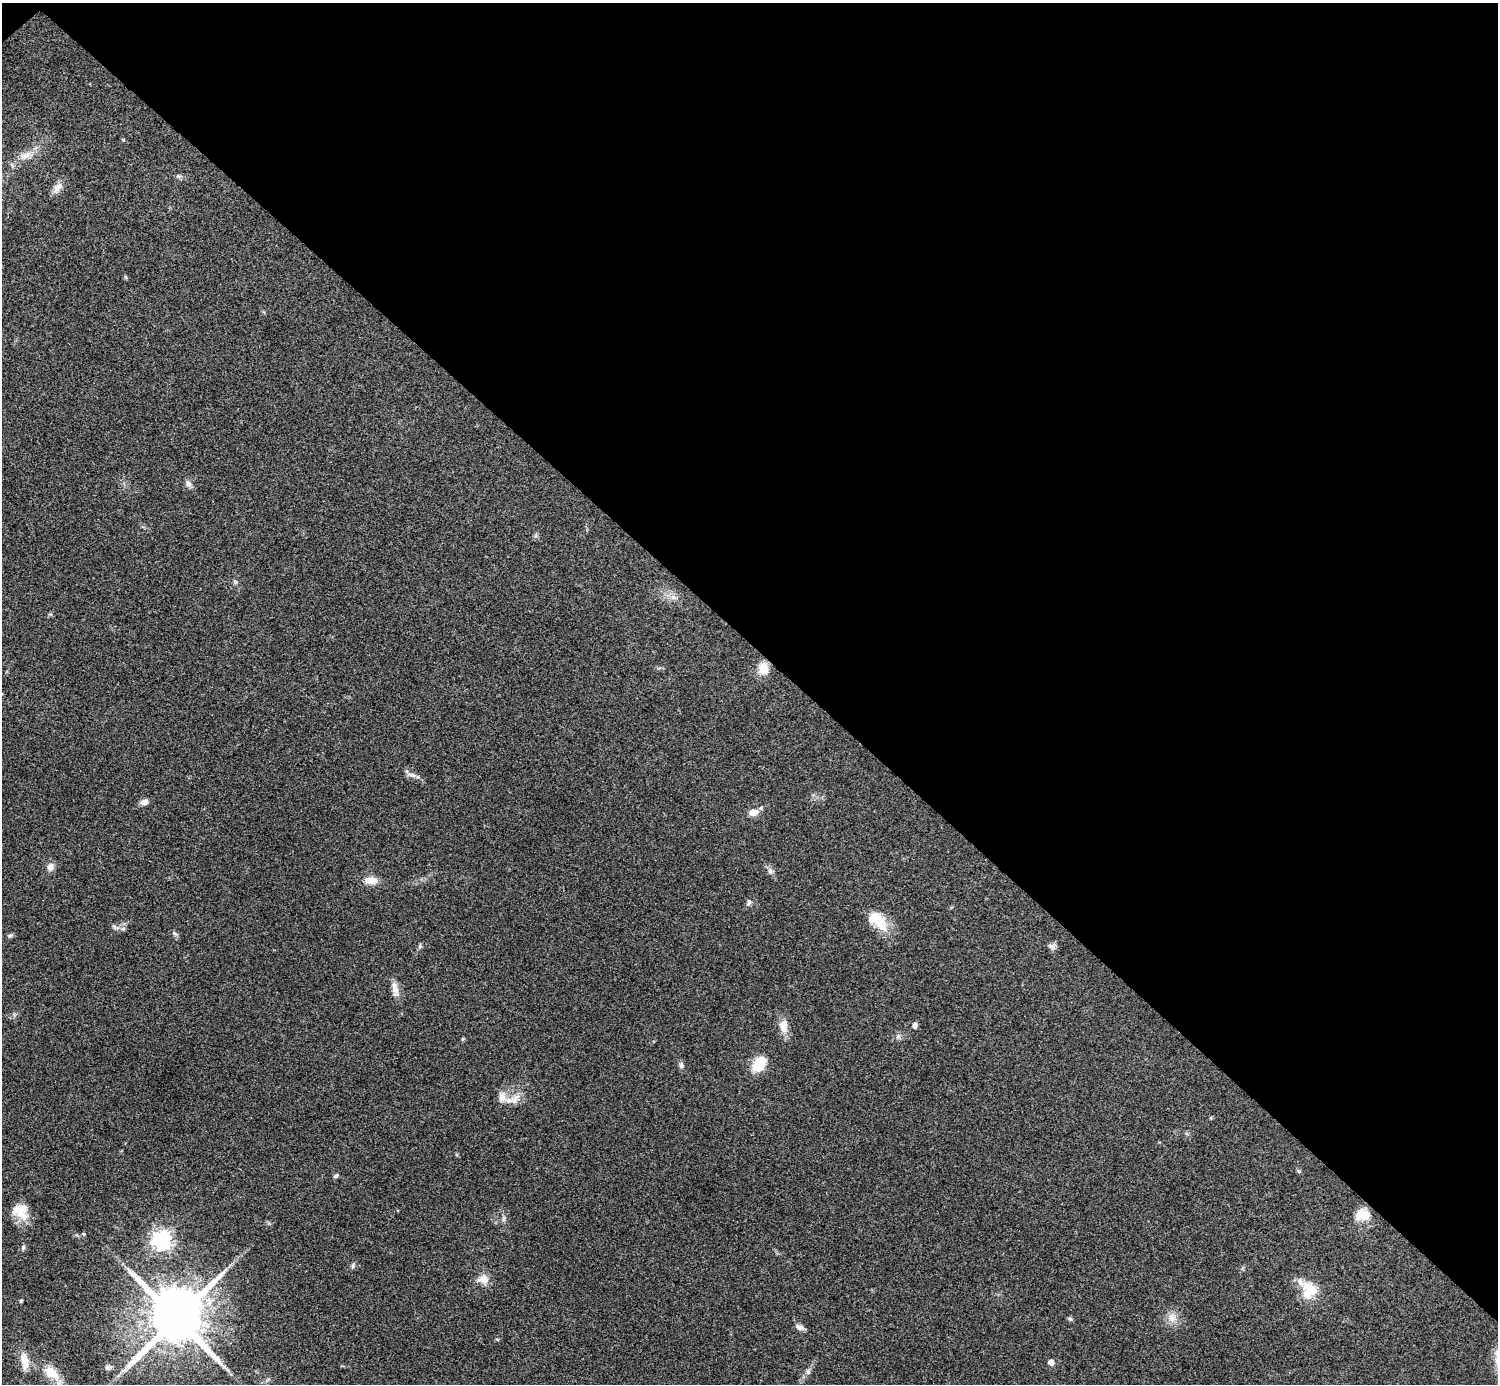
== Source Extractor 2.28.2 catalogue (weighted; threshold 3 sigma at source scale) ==
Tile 3 of 4 x 4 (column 3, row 1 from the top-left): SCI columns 2993-4488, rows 4305-5686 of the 5985 x 5985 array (HDU 1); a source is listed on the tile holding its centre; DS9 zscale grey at full resolution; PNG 1500 x 1386 px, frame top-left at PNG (2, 3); no overlay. Shown black and unused: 47% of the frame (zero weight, under 3 of 4 exposures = <1% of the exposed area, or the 3 px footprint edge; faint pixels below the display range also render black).
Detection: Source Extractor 2.28.2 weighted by HDU 2 'WHT'; one run over the whole footprint, this tile lists its part. Background 0.0709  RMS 0.0053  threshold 0.0239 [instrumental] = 3 sigma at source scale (4.5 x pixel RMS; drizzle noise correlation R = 1.50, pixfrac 1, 0.05/0.05 arcsec/px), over >= 5 px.
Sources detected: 57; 4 inside a brighter listed object's ellipse — not listed separately; the other 53 listed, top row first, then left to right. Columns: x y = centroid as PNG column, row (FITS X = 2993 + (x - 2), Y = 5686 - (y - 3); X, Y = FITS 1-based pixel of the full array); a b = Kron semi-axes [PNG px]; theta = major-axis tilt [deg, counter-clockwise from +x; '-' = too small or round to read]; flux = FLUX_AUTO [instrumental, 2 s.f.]
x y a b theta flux
123 140 5 4 - 0.51
25 155 20 9 30 6.2
178 176 7 6 - 1.2
57 188 16 9 51 4
126 277 6 4 -70 0.6
188 483 10 7 -59 2.2
235 582 7 6 - 1.2
673 597 8 5 -44 2
763 668 15 13 -78 7.4
411 775 14 6 -13 2.6
144 802 9 6 19 3.1
753 812 10 7 14 5.5
50 867 11 9 71 3
770 871 9 7 -74 1.9
371 880 15 9 -5 6.4
749 902 10 5 77 1.5
878 920 28 15 -44 14
115 927 13 5 -18 1.7
174 933 8 4 -31 1
10 936 6 6 - 1.2
420 946 7 5 -80 0.92
1052 946 12 7 -23 1.9
395 989 22 8 -79 4.5
783 1026 20 12 -84 5.8
915 1026 6 6 - 2
898 1036 9 6 63 1.5
462 1039 6 4 89 0.62
759 1064 19 13 56 13
681 1065 9 7 -81 1.6
502 1097 16 11 89 4.5
515 1099 16 10 52 5.1
336 1176 7 5 29 1.1
21 1211 21 17 -43 10
1362 1215 17 12 5 8.9
503 1218 10 4 90 1.3
83 1234 5 5 - 0.61
161 1240 7 7 - 280
23 1247 7 6 - 1.3
353 1265 9 4 65 1.1
483 1279 13 11 -7 5.7
1309 1287 25 14 -33 11
21 1301 5 4 - 0.71
177 1318 17 15 49 4300
1172 1318 14 11 -83 5
1070 1319 6 6 - 0.96
800 1327 12 7 -24 2.2
497 1339 5 3 - 0.58
25 1361 23 10 -82 8
1051 1362 4 4 - 5.5
108 1367 9 7 3 2
808 1372 8 6 76 1.5
51 1373 28 14 -38 11
267 1380 9 4 35 1.2